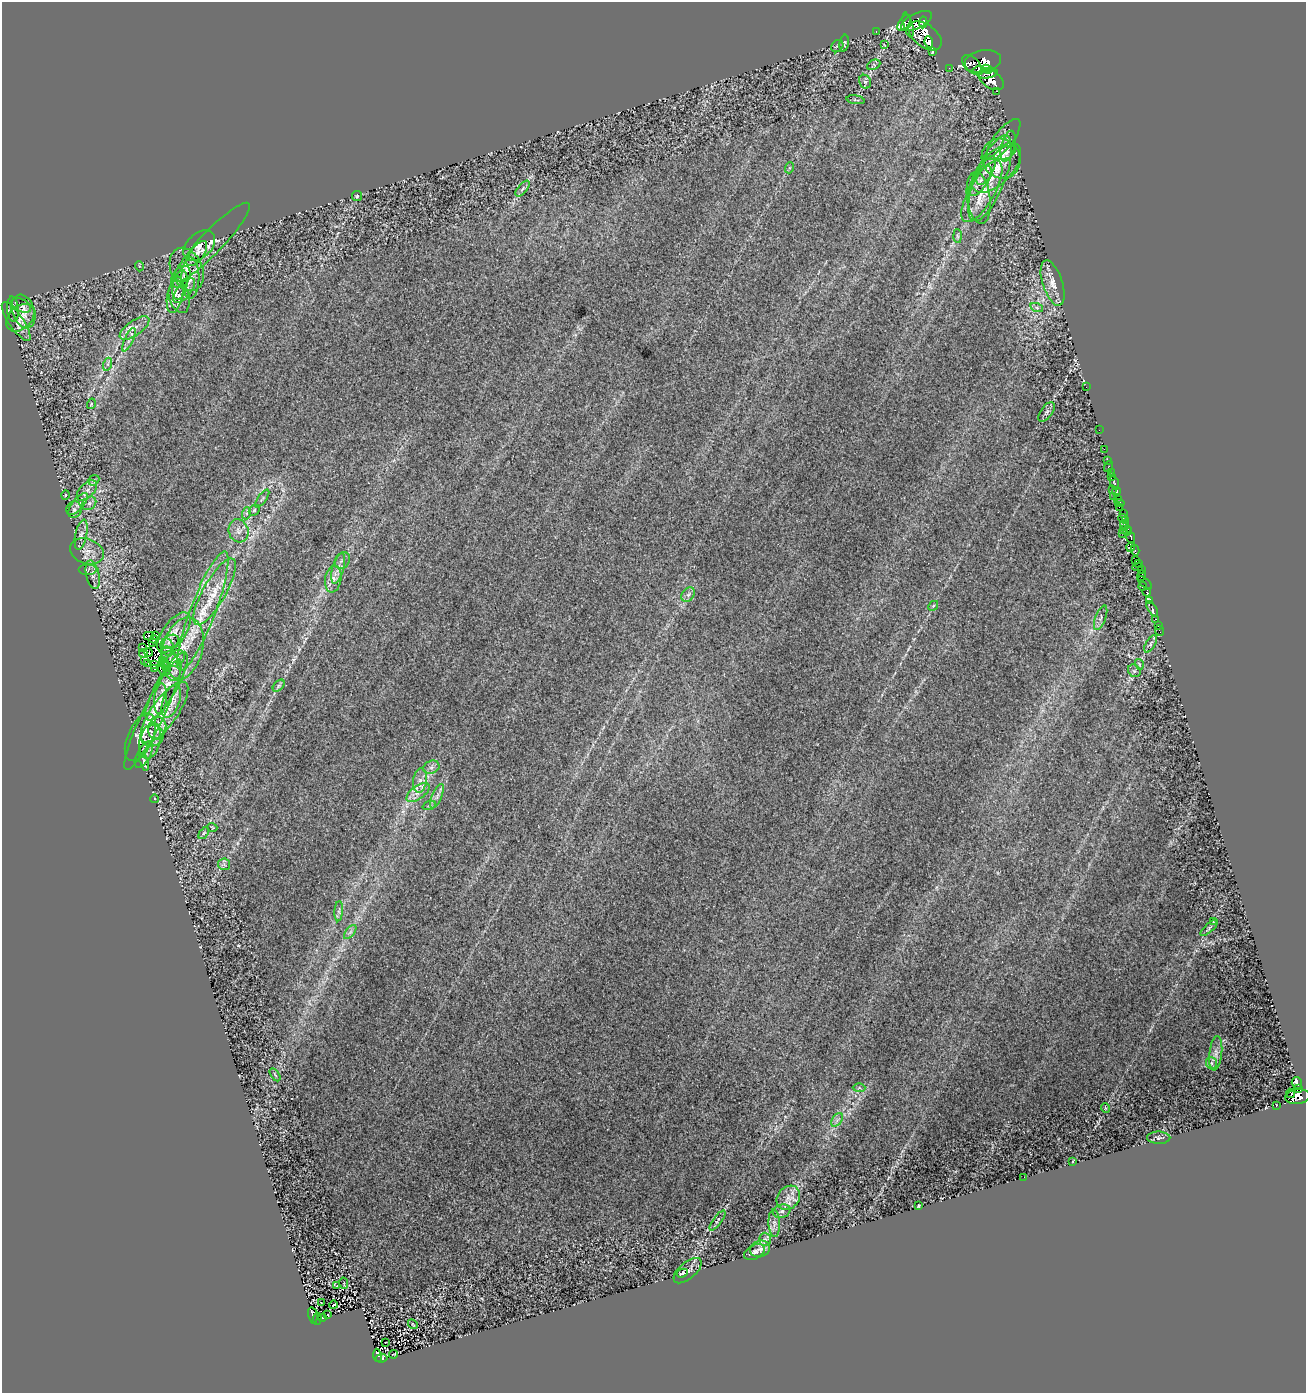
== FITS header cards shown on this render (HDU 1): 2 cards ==
NAXIS1  =                 1304
NAXIS2  =                 1391

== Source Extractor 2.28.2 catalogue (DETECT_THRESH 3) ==
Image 1304 x 1391 px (HDU 1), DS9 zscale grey, 1 PNG px = 1 image px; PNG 1308 x 1395 px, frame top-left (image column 1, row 1391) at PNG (2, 2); each listed source drawn as its Kron ellipse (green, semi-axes under 4 px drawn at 4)
Background 0.456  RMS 0.014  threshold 0.0425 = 3 sigma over >= 5 px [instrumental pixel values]
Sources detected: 206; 3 with non-positive FLUX_AUTO (blend fragments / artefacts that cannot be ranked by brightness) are neither listed nor drawn; the other 203 listed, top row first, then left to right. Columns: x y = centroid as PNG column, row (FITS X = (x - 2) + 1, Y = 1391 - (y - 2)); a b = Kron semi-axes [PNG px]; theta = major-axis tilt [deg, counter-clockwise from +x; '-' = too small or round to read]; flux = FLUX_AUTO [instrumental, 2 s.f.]
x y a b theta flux
916 21 17 7 25 3900
923 22 6 4 84 1900
904 23 9 5 56 1500
908 25 13 4 -75 2000
876 31 3 2 - 12
925 36 19 11 -37 14000
929 42 6 4 -83 3100
844 43 8 4 80 1.9
884 45 3 2 - 0.67
837 46 7 5 48 1.8
932 51 3 3 - 240
983 61 18 11 11 6900
972 64 11 7 -44 3700
874 65 7 4 25 1.3
949 68 2 2 - 7.2
987 69 5 3 - 2200
978 70 6 4 20 2100
987 73 10 5 10 6100
991 79 14 8 -36 9600
865 82 7 6 - 2.2
997 91 3 2 - 160
856 100 9 3 -9 1.2
1004 139 25 9 52 9.7
1008 146 16 6 75 4.8
1005 153 11 6 25 3.9
1001 158 20 19 - 17
789 168 5 3 - 0.99
996 168 31 15 45 22
986 170 16 6 61 6.4
990 178 45 15 68 33
980 181 17 7 53 6.4
523 189 9 4 51 2.6
982 191 35 12 60 22
357 196 5 5 - 1.5
979 198 26 11 -82 14
957 236 7 4 -88 1.8
212 242 53 11 46 17
199 246 18 12 43 10
197 253 14 7 53 6.3
139 266 5 3 - 0.8
187 269 22 16 -65 18
181 277 12 8 57 6
190 278 20 9 90 11
1053 283 23 10 -72 11
180 285 15 7 78 7.8
184 290 15 7 51 7.5
175 295 18 8 79 9.9
179 297 16 10 -75 10
21 305 10 6 -29 3.1
1037 308 6 4 -20 1.8
13 309 13 6 -85 9.1
23 311 17 11 -71 10
20 318 16 11 43 8.2
16 321 23 7 -56 7.8
134 328 17 7 35 7.4
129 340 13 4 65 3.9
108 364 6 4 72 1.8
1086 387 2 2 - 22
91 404 5 3 - 1.1
1047 412 11 6 53 2.6
1099 430 2 2 - 2.4
1104 449 2 2 - 9.2
1108 460 4 3 - 26
1109 466 6 3 72 33
1111 472 2 2 - 20
1111 476 3 2 - 32
94 480 6 4 42 1.5
1114 483 7 3 -74 65
1112 489 2 2 - 120
87 490 12 7 45 4.8
1116 492 4 3 - 550
65 495 4 3 - 0.73
1113 496 3 2 - 280
262 498 10 2 54 1.4
1117 498 3 2 - 230
89 503 7 6 - 3.2
1120 503 5 3 - 580
78 504 13 5 50 4
1119 507 2 2 - 82
74 509 8 7 - 2.3
254 510 6 5 - 1.3
247 513 6 4 71 1.5
1124 513 3 2 - 22
1122 518 4 3 - 370
1125 520 4 3 - 200
1125 525 5 3 - 320
1123 529 2 2 - 91
1127 530 5 3 - 460
238 531 12 10 -72 6.4
1122 533 2 2 - 53
81 535 15 6 78 4.1
1131 537 6 3 -75 240
1131 547 5 4 - 550
1135 550 5 3 - 200
87 551 17 12 -20 9.8
342 561 9 7 57 3
1135 561 3 2 - 340
1139 563 3 3 - 320
1138 567 5 3 - 95
338 568 16 5 75 6.2
87 570 9 5 0 2.1
1141 570 2 2 - 15
93 575 14 6 -77 4.7
1141 576 5 3 - 54
333 579 13 8 80 7.2
1145 583 8 3 -41 62
1143 586 4 3 - 47
215 592 38 11 60 25
1147 592 4 3 - 770
688 595 8 6 54 2.9
1150 600 4 3 - 160
933 606 5 4 - 1.1
1152 609 8 3 -58 58
203 611 63 12 69 47
1101 618 13 5 69 3.2
1156 619 3 2 - 25
1158 626 4 2 - 2.5
1159 631 5 2 - 17
174 633 24 11 54 5.5
156 635 4 3 - 0.74
149 636 5 3 - 0.78
154 639 4 2 - 0.64
170 642 9 6 27 2.6
152 643 3 2 - 1.2
1151 644 10 4 60 2.2
167 647 9 6 -71 2.9
143 648 4 2 - 1.4
182 649 32 20 73 31
143 653 4 2 - 1.3
149 653 4 2 - 2.6
176 658 9 7 40 4.5
145 660 2 2 - 1.5
163 660 3 2 - 0.76
171 662 17 7 -68 4.2
148 663 2 2 - 62
165 664 4 2 - 0.49
1139 664 5 3 - 0.89
154 665 3 2 - 0.75
155 669 2 2 - 0.94
164 670 6 5 - 17
1134 671 7 5 -45 1.9
166 686 39 10 61 18
279 686 7 4 46 1.9
161 699 16 6 85 4.5
171 701 17 8 71 6.6
165 712 36 13 54 21
153 715 61 10 64 24
157 728 11 8 71 6.5
152 736 12 10 18 7.4
140 737 25 12 66 11
150 741 18 10 75 7.9
144 754 15 6 61 6
144 762 9 3 -72 2.7
431 767 8 6 21 3.5
420 780 12 7 81 6.6
418 793 13 6 36 7
437 796 13 5 66 4.6
154 799 4 3 - 1.1
429 806 7 4 19 1.7
212 827 5 3 - 0.79
204 833 7 3 52 1.3
224 864 6 6 - 2
339 911 10 4 86 2.2
1213 921 3 2 - 0.58
1209 928 11 3 42 2
350 932 8 4 53 2.6
1216 1053 17 6 83 5.6
1211 1063 6 5 - 2
275 1075 7 3 -56 1
1297 1083 6 5 - 250
859 1088 6 4 -1 1.9
1298 1088 4 3 - 270
1291 1093 4 2 - 160
1298 1097 12 7 8 1600
1276 1106 2 2 - 4.5
1105 1108 5 3 - 0.76
837 1120 7 5 57 2.9
1159 1138 11 6 -1 2.8
1073 1161 3 2 - 0.55
1024 1177 2 2 - 3.7
788 1198 13 11 50 8.9
919 1206 3 2 - 0.92
782 1211 9 6 16 3.8
717 1220 12 3 54 1.4
774 1223 14 6 -88 5.2
765 1239 7 6 - 2.6
760 1249 10 8 18 4
755 1252 11 7 28 3.2
687 1271 17 8 40 4.5
682 1273 5 3 - 2.1
344 1283 6 3 -80 0.71
336 1286 4 3 - 1.4
321 1303 3 2 - 1.3
333 1305 4 2 - 0.93
313 1315 8 4 -79 56
328 1315 2 2 - 0.57
322 1318 3 3 - 7.3
317 1319 6 4 84 34
413 1324 5 2 - 0.83
385 1342 3 2 - 1.9
394 1354 4 2 - 0.74
377 1355 7 4 -82 70
382 1358 6 4 9 49
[3 non-positive-flux detections neither listed nor drawn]